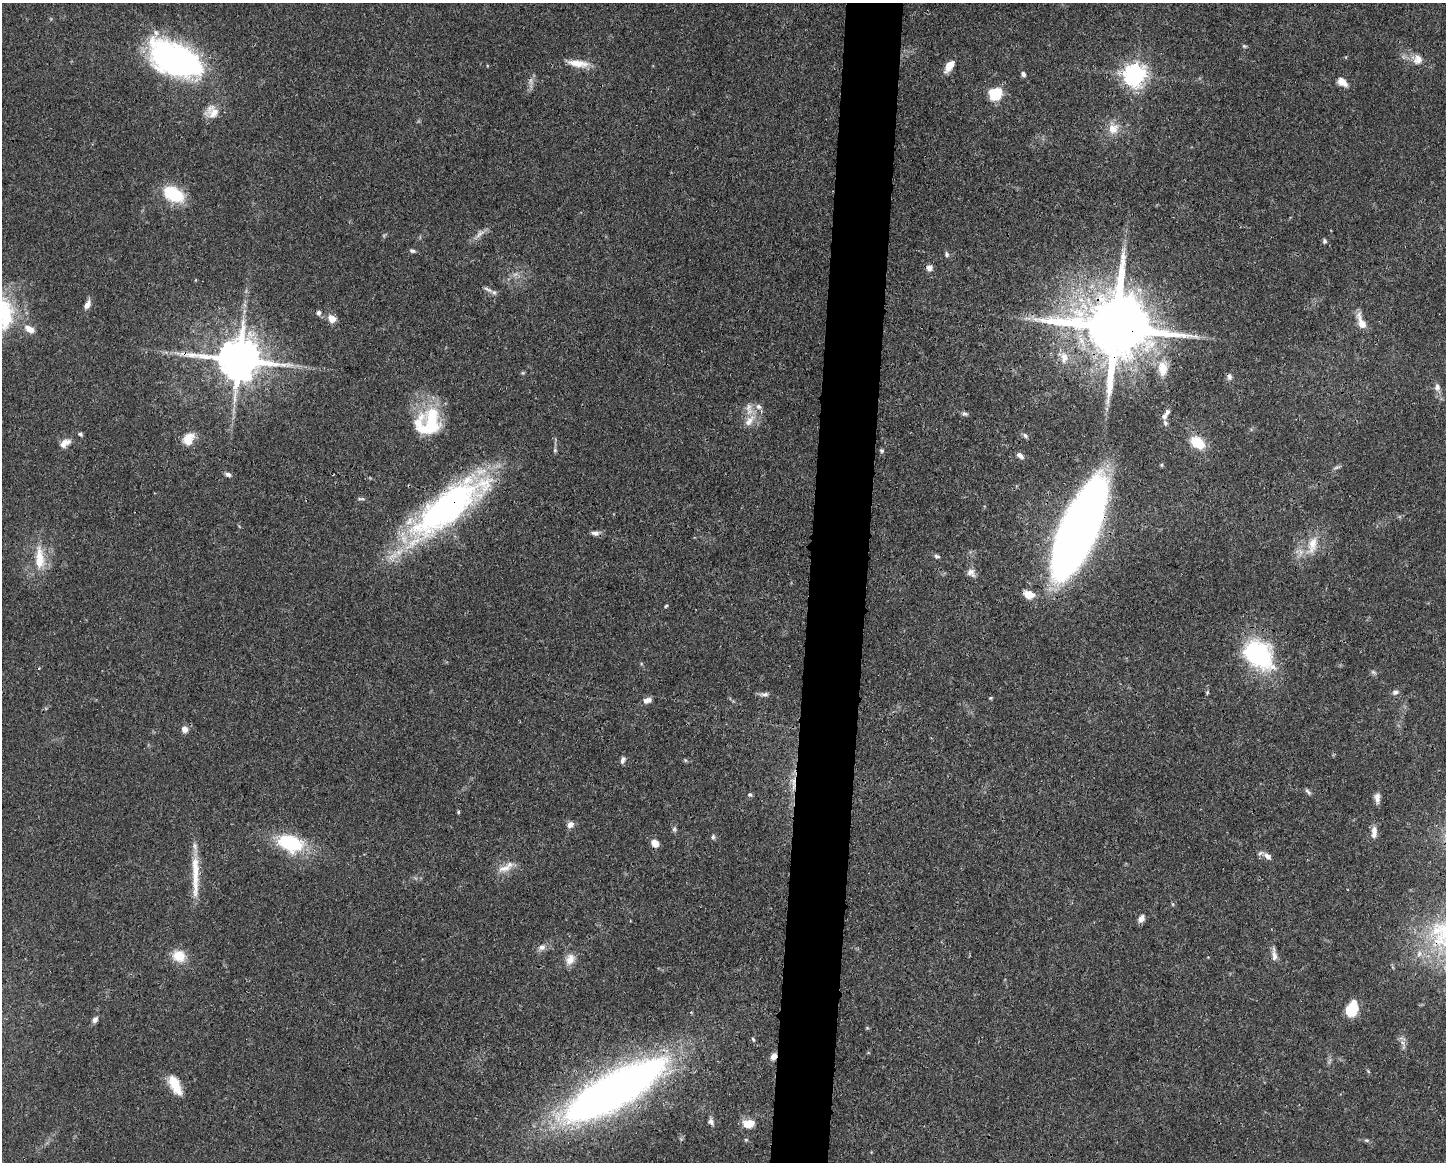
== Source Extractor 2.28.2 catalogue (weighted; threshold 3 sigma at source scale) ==
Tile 5 of 3 x 4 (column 2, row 2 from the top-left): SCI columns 1557-3000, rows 2326-3485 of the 4668 x 4652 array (HDU 1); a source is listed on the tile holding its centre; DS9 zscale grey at full resolution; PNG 1448 x 1164 px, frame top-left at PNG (2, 3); no overlay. Shown black and unused: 4% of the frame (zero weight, under 3 of 4 exposures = <1% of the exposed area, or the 3 px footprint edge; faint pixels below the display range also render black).
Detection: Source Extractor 2.28.2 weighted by HDU 2 'WHT'; one run over the whole footprint, this tile lists its part. Background 0.0443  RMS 0.0029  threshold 0.0129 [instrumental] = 3 sigma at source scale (4.5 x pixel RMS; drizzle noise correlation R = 1.50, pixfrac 1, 0.05/0.05 arcsec/px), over >= 5 px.
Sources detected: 102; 1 too faint to see at this stretch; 1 cosmic-ray / hot-pixel residue — not listed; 5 inside a brighter listed object's ellipse — not listed separately; the other 95 listed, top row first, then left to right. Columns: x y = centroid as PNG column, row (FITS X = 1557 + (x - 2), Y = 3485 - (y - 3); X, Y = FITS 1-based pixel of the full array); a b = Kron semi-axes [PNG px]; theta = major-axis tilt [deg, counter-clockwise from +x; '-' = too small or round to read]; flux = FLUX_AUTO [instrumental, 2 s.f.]
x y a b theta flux
1244 46 6 5 - 0.44
1417 59 14 13 - 3.1
176 60 48 27 -24 98
578 63 30 9 -7 4.5
949 66 16 8 56 3.3
1023 74 6 5 - 0.83
1135 75 8 7 - 220
1342 82 13 8 -38 2.5
996 93 9 8 - 13
214 113 23 13 8 3.7
1113 128 16 14 -85 4
173 194 21 13 -27 15
479 234 12 5 50 1.3
1325 241 6 5 - 0.56
412 251 8 5 -13 0.66
947 254 7 5 -63 0.65
929 268 8 7 - 1.2
195 280 5 3 - 0.22
488 289 15 5 -26 1.2
87 304 12 6 62 1.8
318 313 7 6 - 0.86
332 319 8 7 - 3.2
1361 322 21 8 -69 3.8
1115 327 20 17 -17 3700
29 329 13 8 -30 2.7
1064 357 19 12 -69 4.1
239 359 13 11 -7 1300
1163 369 22 14 -85 5.6
1229 377 8 7 - 0.95
1437 387 9 7 82 1.2
965 414 8 5 -26 0.69
1164 416 8 7 - 1
749 421 20 9 52 3.4
429 423 37 28 62 19
80 434 5 5 - 0.56
1025 436 8 5 -50 0.64
188 439 17 12 57 4.3
1198 442 13 9 -36 9.7
65 443 15 8 32 2.3
555 450 6 5 - 0.47
882 451 6 6 - 0.47
1020 456 9 5 -38 1.2
1161 465 5 4 - 0.35
1336 467 10 4 18 0.65
228 474 8 5 -20 0.88
361 499 10 3 0 0.5
447 508 101 31 38 88
1078 529 71 21 66 530
595 533 10 6 -1 1.2
1312 545 30 13 73 6.3
937 556 8 6 -9 0.7
40 558 36 12 -88 7.6
971 573 13 9 -51 1.7
1029 594 11 8 -17 4
666 606 5 4 - 0.34
1258 654 39 27 -41 33
1373 672 9 4 -35 0.57
1395 692 9 6 15 0.89
764 694 13 6 1 1.1
990 698 4 4 - 0.34
647 700 12 6 11 1.5
184 729 8 7 - 1.8
623 760 9 6 68 0.96
685 760 6 4 -45 0.38
1308 792 10 4 -52 0.69
750 795 6 5 - 0.54
1377 798 12 6 -89 1.6
458 812 4 4 - 0.35
570 825 9 7 38 1.6
674 829 8 5 -82 0.68
1374 832 16 7 88 2.1
713 837 7 5 90 0.59
290 843 30 19 -17 18
655 843 8 6 -54 3.1
1267 856 11 7 -36 1.8
504 868 21 9 12 3.4
195 875 62 8 -89 8.1
1173 904 6 4 -89 0.33
1141 918 9 7 59 1.5
542 947 11 8 19 1.5
1419 954 10 7 77 1.5
1274 955 20 6 -83 1.7
179 956 17 15 -23 4.9
570 959 15 11 63 2.8
1352 1009 15 10 66 8.7
95 1020 9 6 51 1
753 1039 6 4 -62 0.4
1403 1043 11 5 -51 1.1
774 1056 9 7 61 1.6
175 1085 23 10 -63 6.1
615 1090 91 26 30 270
711 1122 11 7 -63 1.2
749 1124 15 11 1 3.8
746 1140 5 5 - 0.38
1367 1140 8 4 -19 0.53
Overlapping masked pixels (flux is a lower limit): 7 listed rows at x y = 1115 327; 239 359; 447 508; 1078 529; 1258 654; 774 1056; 615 1090